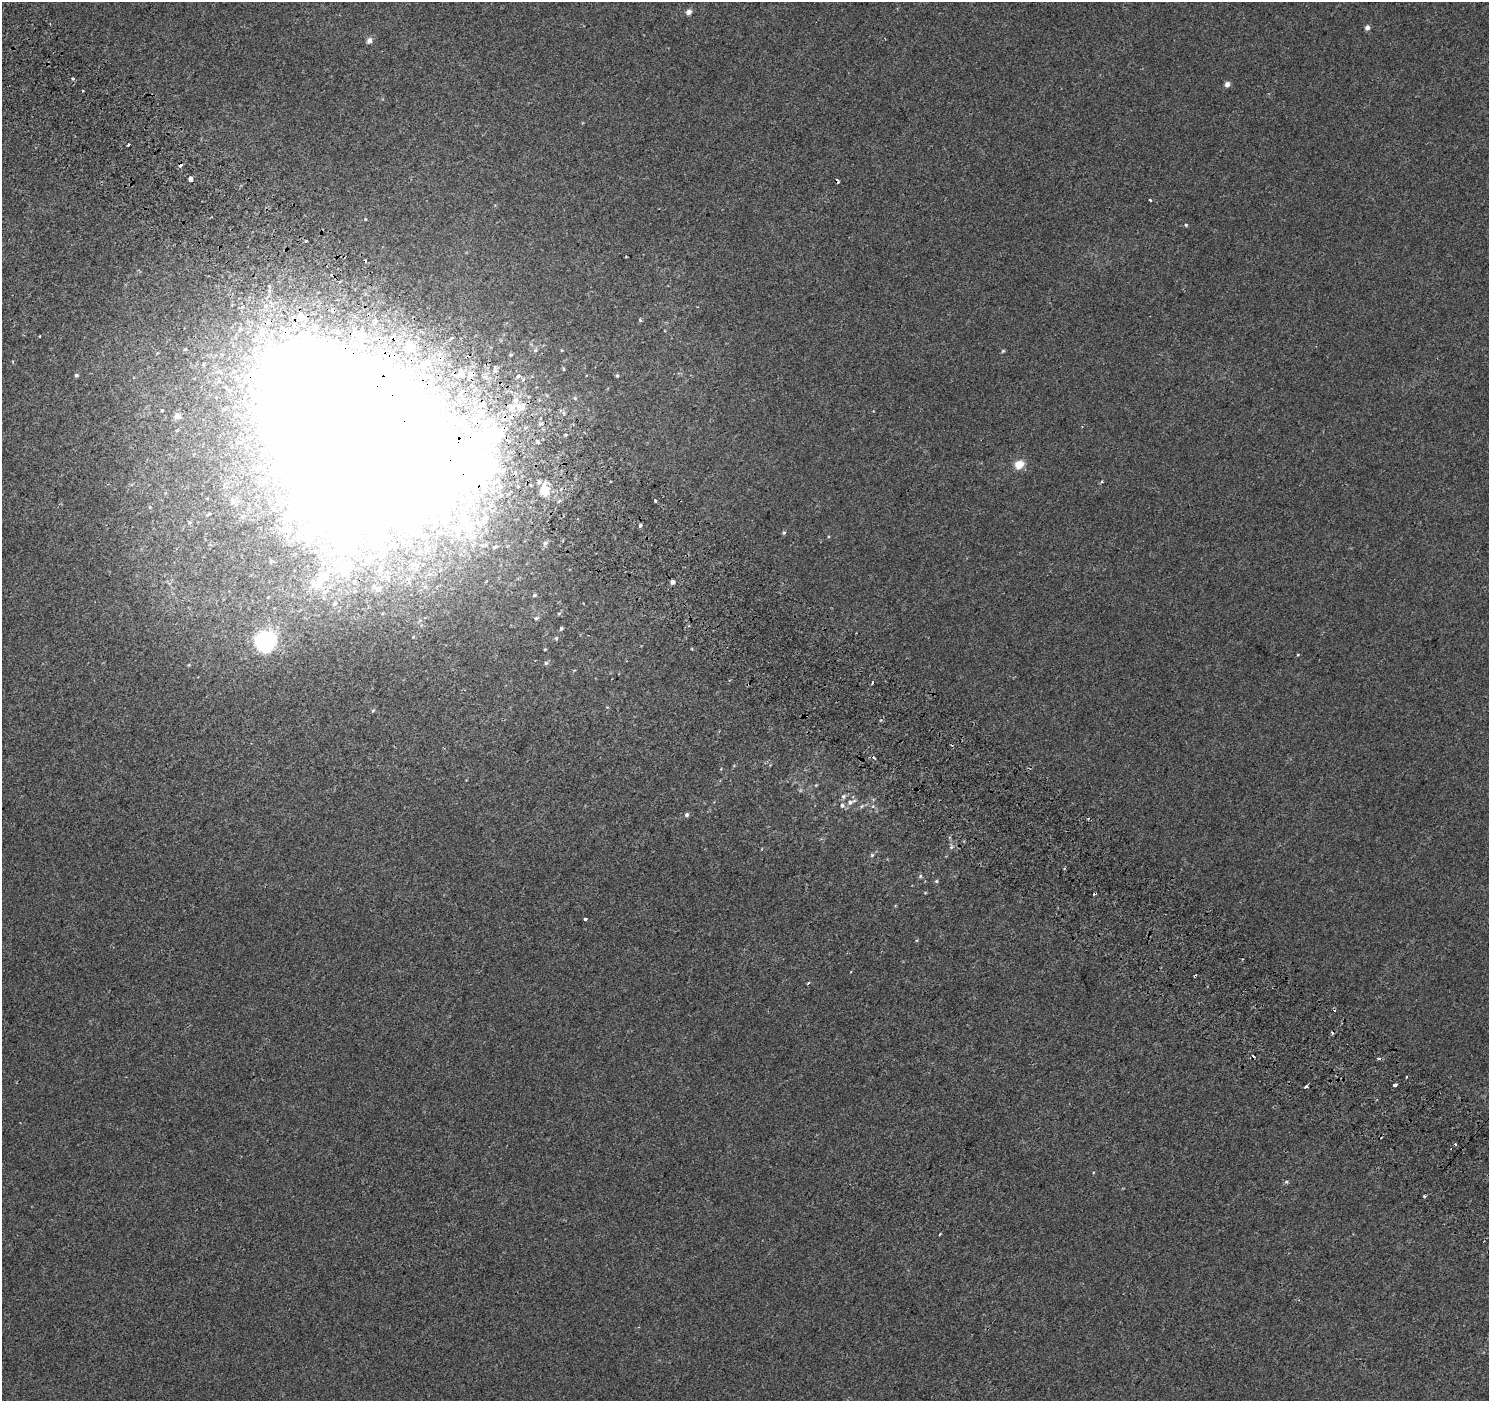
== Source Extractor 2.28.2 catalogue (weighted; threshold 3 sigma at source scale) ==
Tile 11 of 4 x 4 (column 3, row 3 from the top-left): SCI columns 3049-4535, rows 1702-3100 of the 6086 x 6114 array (HDU 1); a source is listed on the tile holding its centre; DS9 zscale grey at full resolution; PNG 1491 x 1403 px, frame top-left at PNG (2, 2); no overlay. Shown black and unused: <1% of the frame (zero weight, under 2 of 3 exposures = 3% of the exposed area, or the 3 px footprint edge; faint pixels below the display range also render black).
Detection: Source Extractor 2.28.2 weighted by HDU 2 'WHT'; one run over the whole footprint, this tile lists its part. Background 0.00109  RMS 0.0056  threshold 0.0252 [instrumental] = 3 sigma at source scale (4.5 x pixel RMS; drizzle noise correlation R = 1.50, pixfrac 1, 0.0396/0.0396 arcsec/px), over >= 5 px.
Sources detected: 120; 8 inside a brighter object's white glare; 16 cosmic-ray / hot-pixel residue — not listed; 13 inside a brighter listed object's ellipse — not listed separately; the other 83 listed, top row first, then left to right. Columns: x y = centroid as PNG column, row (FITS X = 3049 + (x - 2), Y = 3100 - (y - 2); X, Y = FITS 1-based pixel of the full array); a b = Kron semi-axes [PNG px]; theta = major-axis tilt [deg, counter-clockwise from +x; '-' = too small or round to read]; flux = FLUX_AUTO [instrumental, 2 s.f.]
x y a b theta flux
689 12 7 6 - 2.1
1367 28 6 5 - 1.8
369 40 8 6 57 2
73 78 3 3 - 3.3
1227 84 6 5 - 2.3
129 144 3 3 - 3.4
180 165 4 3 - 2.9
191 179 4 3 - 8.1
1150 200 3 3 - 0.83
365 219 4 3 - 0.38
1186 225 4 4 - 0.64
640 320 5 4 - 0.73
39 336 3 3 - 0.69
409 346 6 5 - 6.1
185 349 5 4 - 0.63
535 350 6 5 - 0.98
1003 351 5 4 - 0.58
511 354 5 4 - 0.69
426 362 5 4 - 0.92
563 369 5 3 - 0.49
495 371 7 6 - 1.8
470 374 10 8 -2 4.8
76 375 5 4 - 0.98
617 375 5 4 - 0.82
458 376 11 7 23 2.9
518 376 4 3 - 2.8
316 387 181 90 -67 2500
460 393 9 6 50 2.6
512 406 20 13 29 11
162 410 3 3 - 0.48
481 413 16 14 76 14
177 416 8 7 - 2.9
537 442 6 3 -44 0.82
1019 464 10 8 39 6.7
1102 482 3 3 - 0.65
500 487 9 6 -89 2.8
545 490 14 9 -69 8.4
655 500 3 3 - 1.3
559 501 6 4 45 0.78
209 514 5 3 - 0.7
285 521 8 8 - 3.8
465 522 52 36 -11 65
640 525 4 3 - 2.6
784 533 5 4 - 0.72
545 543 7 6 - 1.5
308 544 8 7 - 2
325 549 9 8 - 3.4
416 566 13 10 -45 3.2
344 569 24 13 81 11
322 578 16 13 55 10
672 582 4 4 - 2.6
378 588 10 8 -9 1.9
534 595 6 5 - 1
268 597 3 3 - 0.38
334 603 5 4 - 0.72
559 613 6 5 - 0.79
536 618 7 6 - 1.5
561 628 5 4 - 1
556 638 6 5 - 0.83
265 641 11 10 - 93
545 649 4 3 - 0.5
1298 655 3 3 - 0.54
546 663 6 5 - 1
373 711 6 4 66 0.74
816 785 5 4 - 0.46
843 796 8 6 35 1.3
850 802 9 7 30 2.3
862 806 6 3 70 0.69
873 806 6 4 72 0.71
687 815 6 5 - 1.1
951 847 7 4 45 1
872 855 6 4 46 0.77
1064 868 3 3 - 0.7
920 876 6 5 - 0.79
936 881 5 4 - 0.73
925 893 5 3 - 0.4
585 919 4 3 - 2
1195 976 3 3 - 2
808 983 5 3 - 0.47
1406 1077 3 2 - 0.55
1395 1085 4 3 - 5.6
1306 1086 5 3 - 3.3
940 1234 4 3 - 0.38
Overlapping masked pixels (flux is a lower limit): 4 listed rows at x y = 180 165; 470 374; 316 387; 1195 976
Unlisted compact peaks at least as high as the median listed source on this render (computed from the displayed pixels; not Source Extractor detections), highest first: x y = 1286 1182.